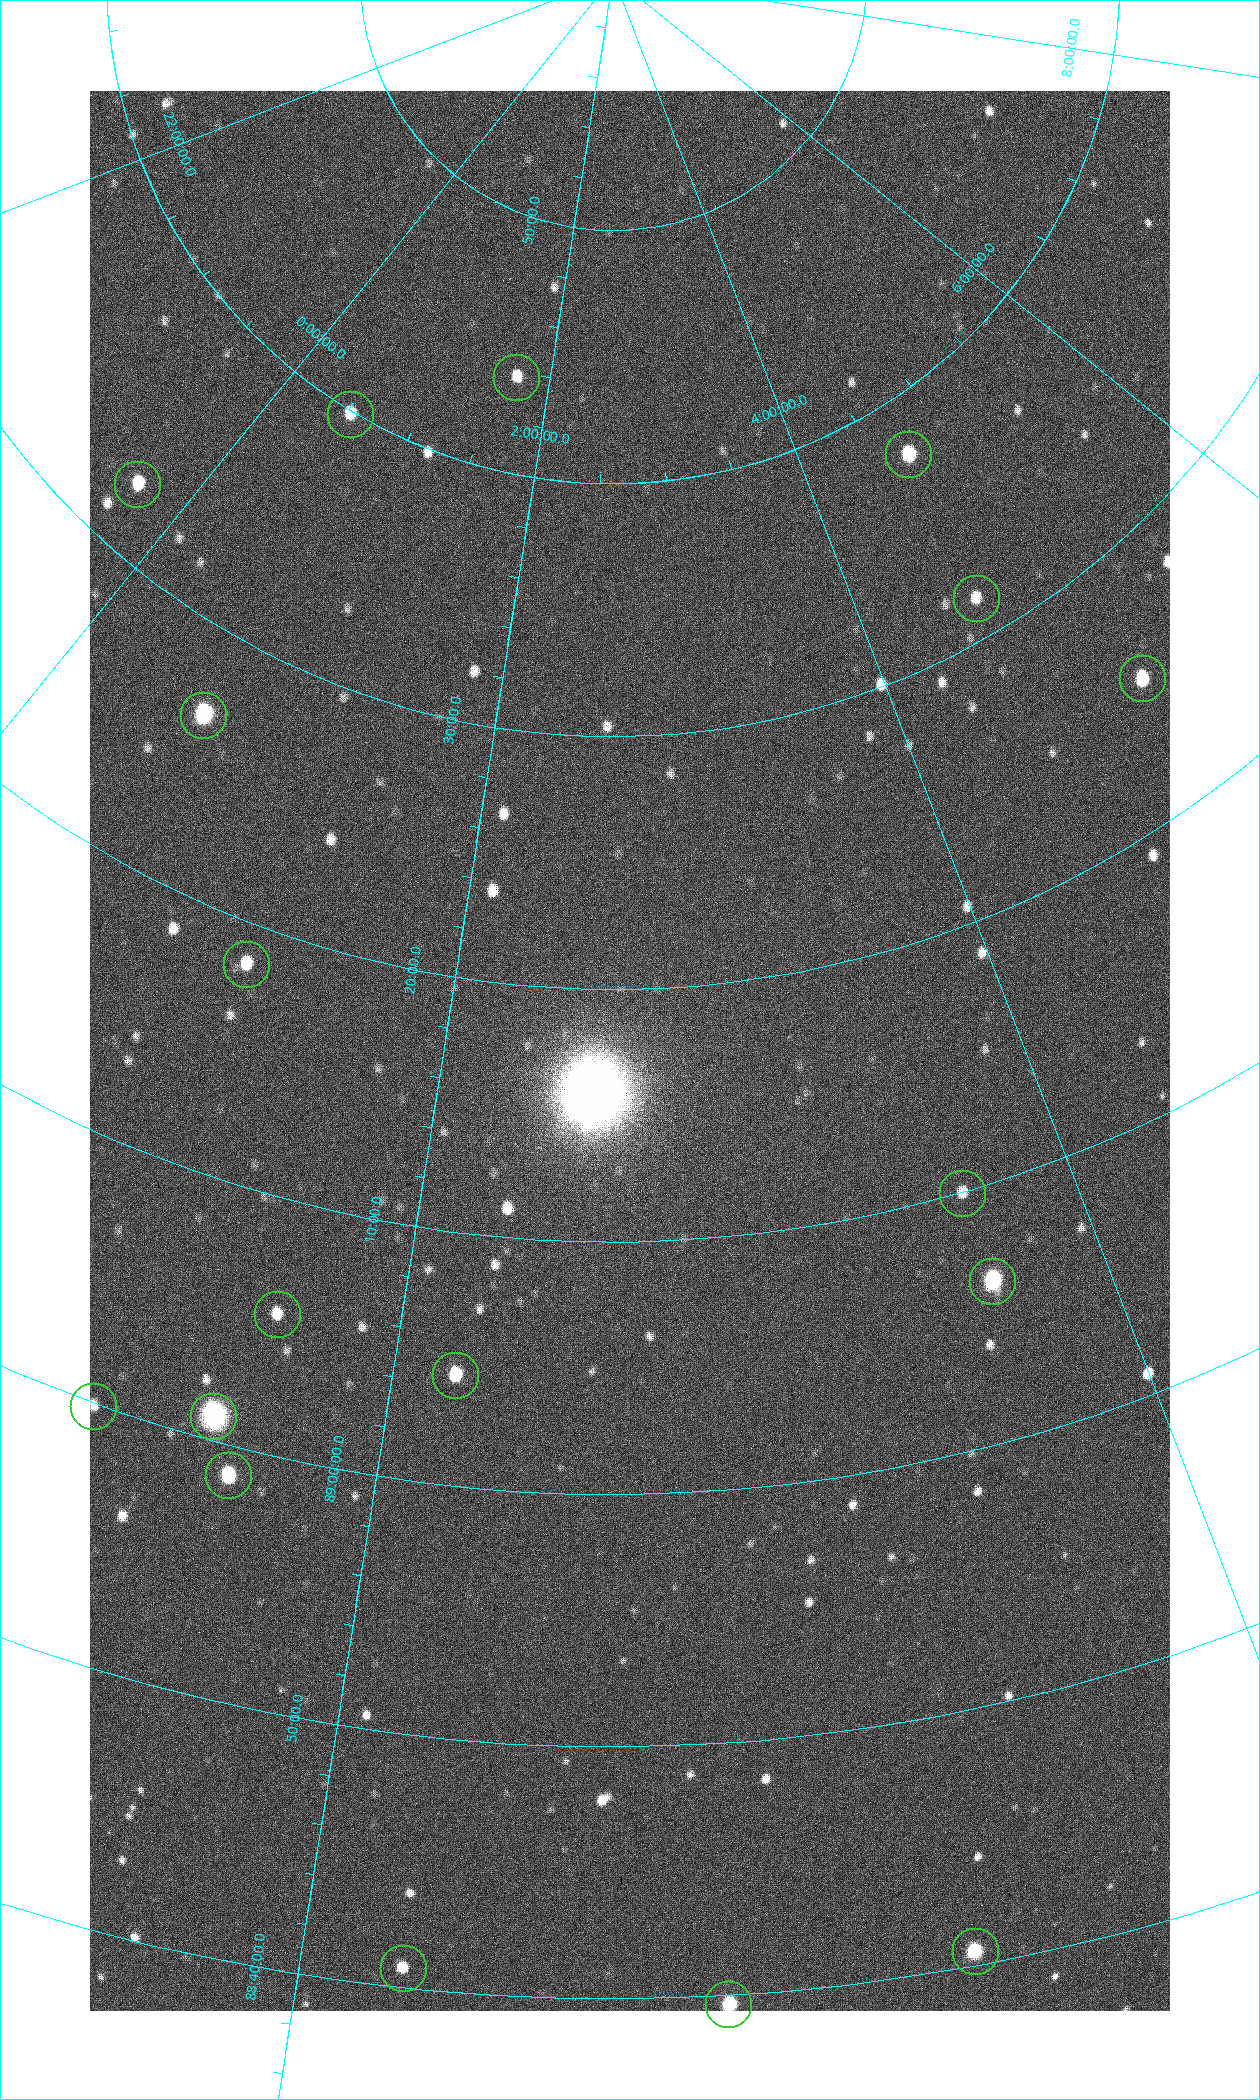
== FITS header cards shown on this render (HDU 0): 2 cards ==
NAXIS1  =                 1080 / length of data axis 1
NAXIS2  =                 1920 / length of data axis 2

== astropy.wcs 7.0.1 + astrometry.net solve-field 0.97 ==
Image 1080 x 1920 px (HDU 0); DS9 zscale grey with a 90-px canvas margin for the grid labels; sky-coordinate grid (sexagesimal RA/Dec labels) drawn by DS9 from the SOLVED WCS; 18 Tycho-2 reference stars matched to detected sources circled (green)
Header WCS: none
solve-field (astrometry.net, Tycho-2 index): SOLVED blind (the file carries no WCS)
Solved WCS: RA---TAN-SIP/DEC--TAN-SIP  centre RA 02:39:30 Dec +89:18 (39.87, +89.29 deg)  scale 2.37 arcsec/px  FOV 42.7' x 76.0'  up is +1 deg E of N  parity flipped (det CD > 0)
(file carries no celestial WCS; the grid is the blind solution)
Tycho-2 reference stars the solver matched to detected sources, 18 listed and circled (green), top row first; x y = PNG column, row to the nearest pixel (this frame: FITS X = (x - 90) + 1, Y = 1920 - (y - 91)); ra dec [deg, ICRS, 3 dp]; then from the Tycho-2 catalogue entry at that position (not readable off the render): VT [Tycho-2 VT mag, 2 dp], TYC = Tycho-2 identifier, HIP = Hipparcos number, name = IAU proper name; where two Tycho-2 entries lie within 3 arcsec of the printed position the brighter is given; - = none
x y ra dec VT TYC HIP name
516 377 25.399 +89.729 11.04 4627-64-1 - -
350 414 7.906 +89.665 10.51 4627-6-1 - -
908 454 70.692 +89.630 9.34 4629-37-1 - -
137 484 355.808 +89.543 10.14 4662-135-1 - -
976 598 69.250 +89.526 11.02 4629-45-1 - -
1142 678 75.971 +89.421 9.41 4629-33-1 - -
203 715 9.931 +89.444 8.22 4627-49-1 3128 -
246 964 18.559 +89.307 10.52 4627-75-1 - -
962 1193 55.017 +89.166 11.19 4628-70-1 - -
992 1281 55.225 +89.105 8.15 4628-68-1 17195 -
277 1314 24.867 +89.092 10.76 4627-125-1 - -
455 1375 32.549 +89.073 9.84 4628-149-1 - -
93 1406 19.000 +88.998 11.53 4627-46-1 - -
213 1416 23.461 +89.016 6.47 4627-259-1 7283 -
228 1475 24.587 +88.980 9.00 4627-86-1 - -
975 1951 49.382 +88.676 8.64 4628-25-1 - -
403 1968 32.945 +88.680 10.72 4628-99-1 - -
728 2004 42.246 +88.661 8.90 4628-20-1 - -